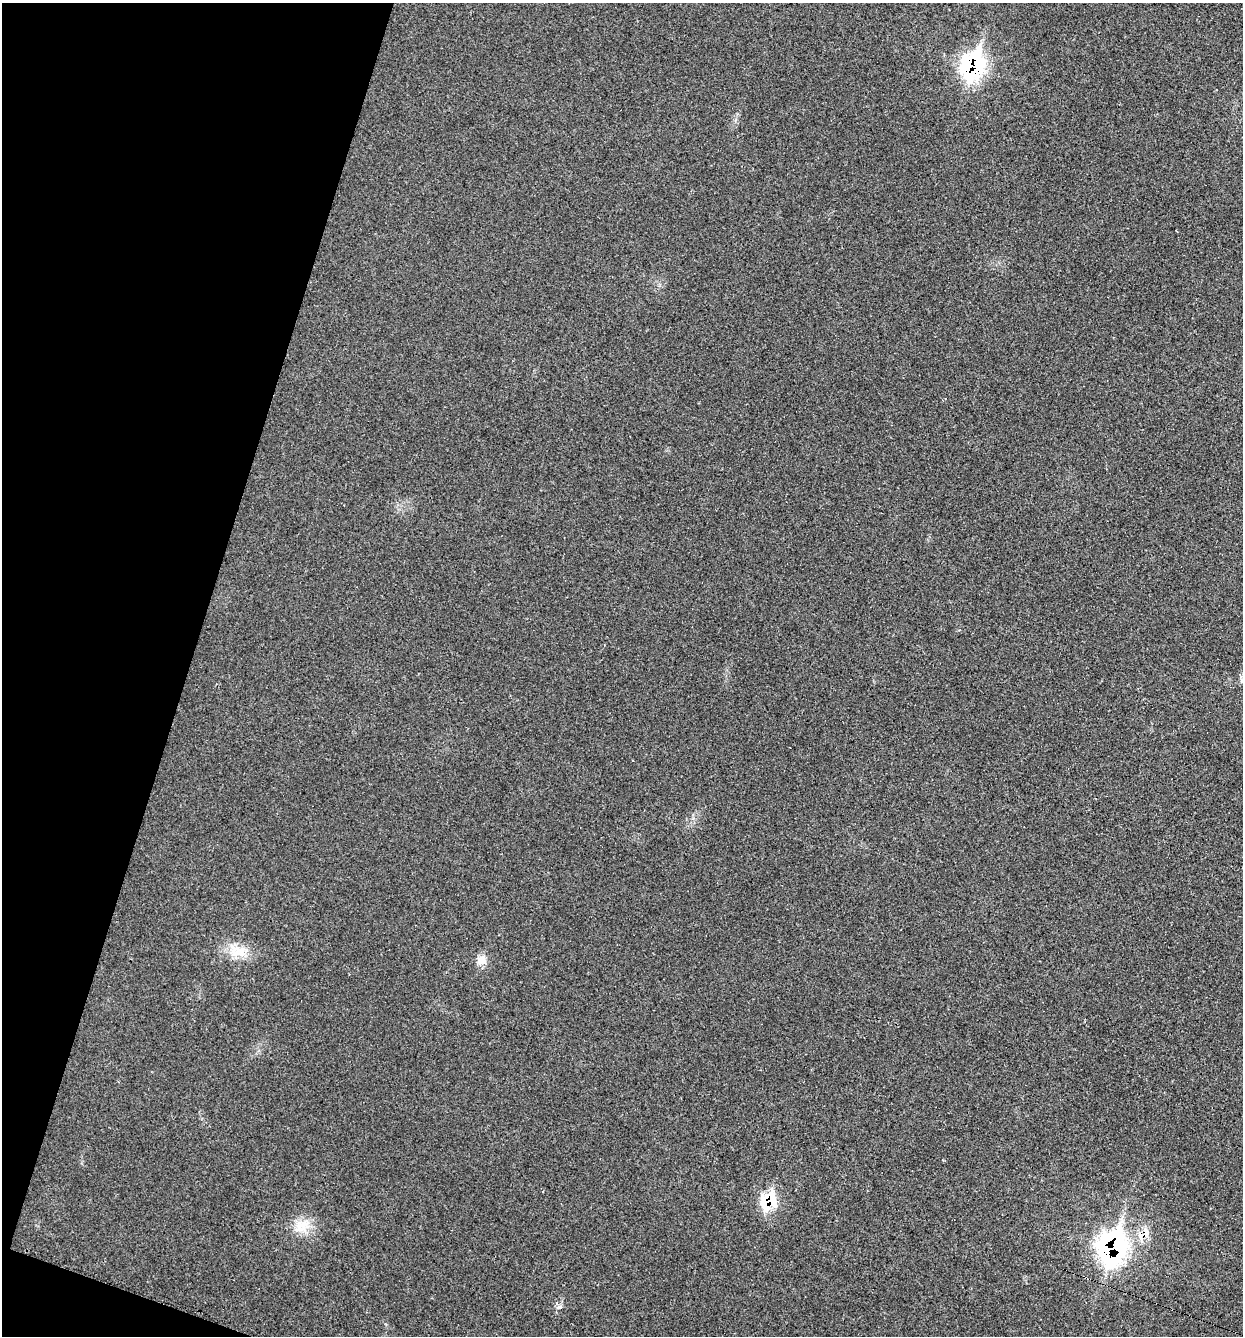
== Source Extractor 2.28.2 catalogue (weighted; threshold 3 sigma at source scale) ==
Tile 9 of 4 x 4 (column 1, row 3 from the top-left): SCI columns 183-1423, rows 1337-2670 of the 5408 x 5362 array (HDU 1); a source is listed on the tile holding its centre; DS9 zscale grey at full resolution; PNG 1245 x 1338 px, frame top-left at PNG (2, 3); no overlay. Shown black and unused: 16% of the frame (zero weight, under 2 of 3 exposures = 3% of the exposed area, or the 3 px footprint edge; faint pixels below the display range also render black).
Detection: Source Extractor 2.28.2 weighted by HDU 2 'WHT'; one run over the whole footprint, this tile lists its part. Background 0.0559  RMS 0.0085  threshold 0.0384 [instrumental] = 3 sigma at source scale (4.5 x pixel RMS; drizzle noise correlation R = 1.50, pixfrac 1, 0.05/0.05 arcsec/px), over >= 5 px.
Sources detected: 9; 1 inside a brighter listed object's ellipse — not listed separately; the other 8 listed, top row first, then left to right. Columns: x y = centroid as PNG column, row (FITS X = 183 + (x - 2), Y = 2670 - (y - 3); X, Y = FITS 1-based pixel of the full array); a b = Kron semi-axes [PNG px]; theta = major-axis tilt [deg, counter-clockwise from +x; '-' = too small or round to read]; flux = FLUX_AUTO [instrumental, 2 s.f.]
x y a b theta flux
973 65 26 18 69 120
238 950 29 10 -17 15
481 960 15 11 54 7.1
769 1201 24 19 47 29
302 1225 23 15 30 16
1145 1233 16 11 45 10
1112 1247 29 22 68 190
559 1307 8 5 14 2.6
Overlapping masked pixels (flux is a lower limit): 4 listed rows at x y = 973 65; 769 1201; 1145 1233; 1112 1247